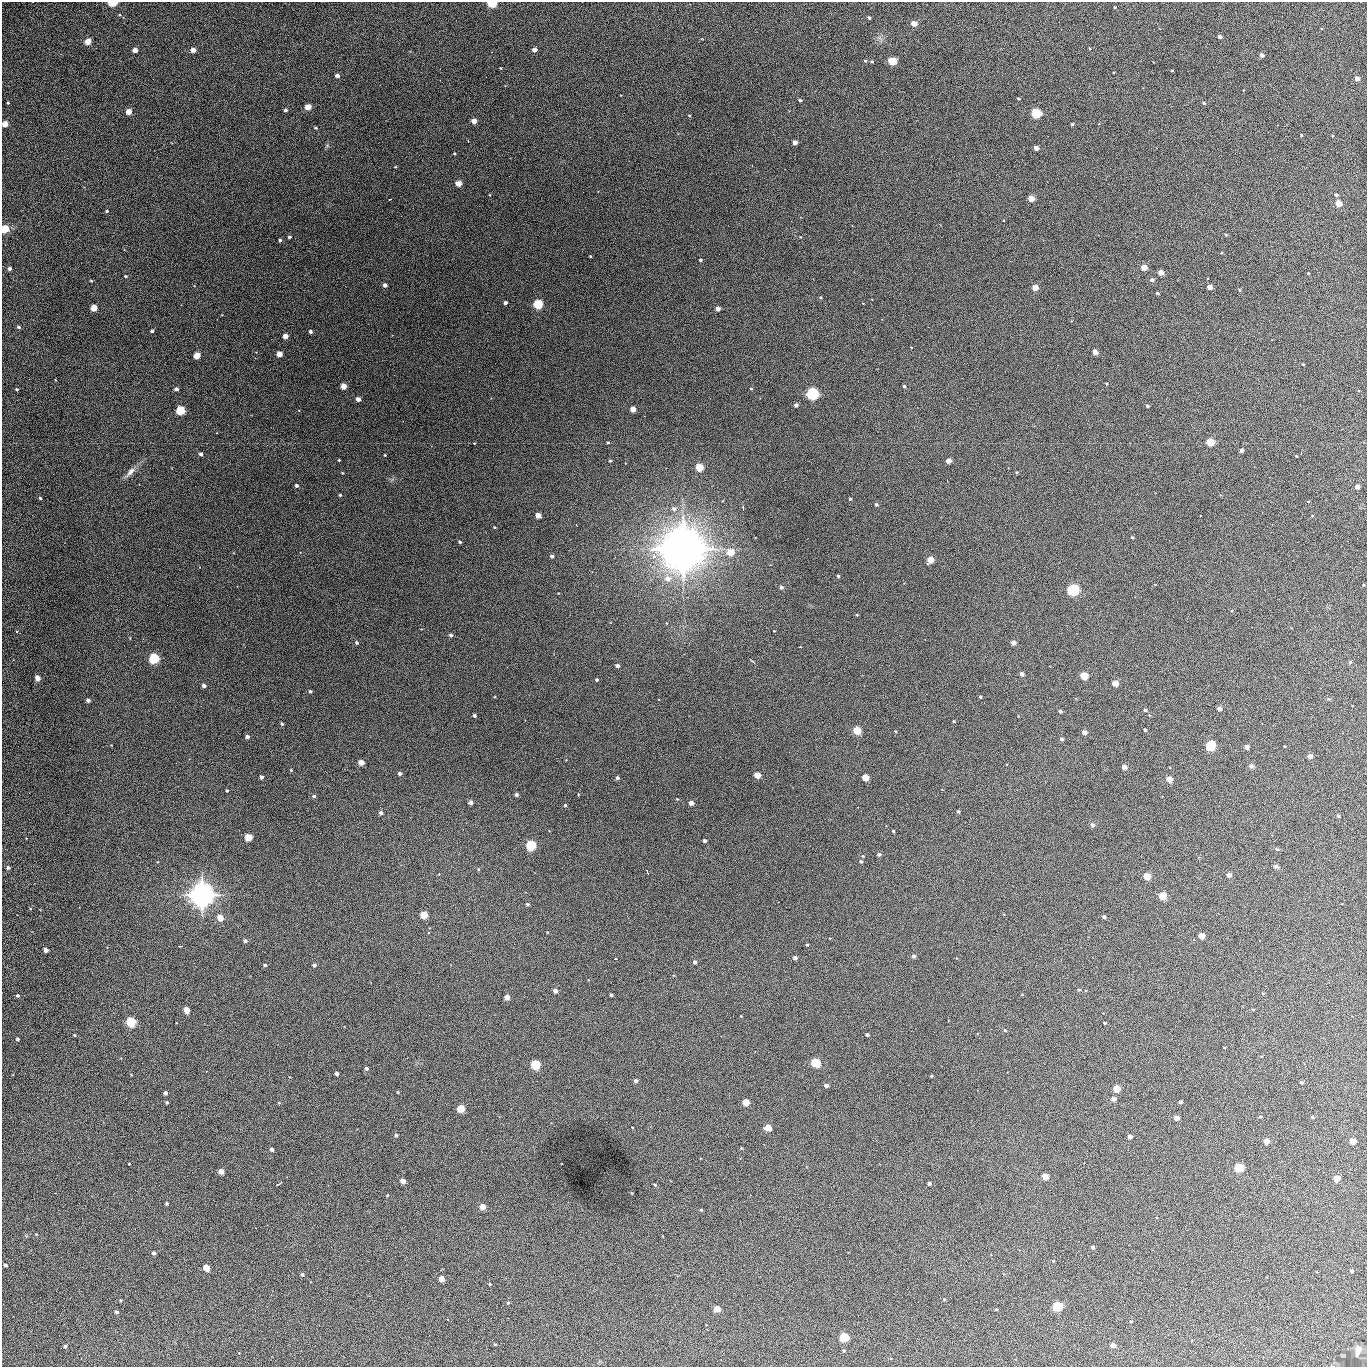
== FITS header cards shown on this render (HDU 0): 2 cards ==
NAXIS1  =                 1365 /fastest changing axis
NAXIS2  =                 1365 /next to fastest changing axis

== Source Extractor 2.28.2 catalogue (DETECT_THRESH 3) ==
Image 1365 x 1365 px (HDU 0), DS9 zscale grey, 1 PNG px = 1 image px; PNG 1369 x 1369 px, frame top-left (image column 1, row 1365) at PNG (2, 2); no overlay
Background 353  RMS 55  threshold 166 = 3 sigma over >= 5 px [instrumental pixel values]
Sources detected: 292; all 292 listed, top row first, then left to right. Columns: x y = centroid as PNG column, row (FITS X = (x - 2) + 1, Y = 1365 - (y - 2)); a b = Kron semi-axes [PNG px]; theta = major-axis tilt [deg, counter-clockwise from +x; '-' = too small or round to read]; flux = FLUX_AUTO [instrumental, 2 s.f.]
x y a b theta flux
113 3 5 3 - 2.3e+05
492 3 5 4 - 3.4e+05
1115 7 3 3 - 2.9e+03
869 18 4 3 - 6.0e+03
914 23 4 4 - 3.9e+04
1220 36 4 3 - 1.2e+04
88 41 4 4 - 6.7e+04
1089 48 4 2 - 2.7e+03
135 50 4 4 - 2.7e+04
193 50 4 4 - 2.5e+04
534 50 4 3 - 2.1e+04
1262 55 4 3 - 1.8e+04
865 61 5 3 - 3.7e+03
872 61 4 3 - 4.0e+03
892 61 5 4 - 1.9e+05
500 68 3 2 - 2.5e+03
1172 71 3 2 - 3.9e+03
337 76 4 3 - 1.7e+04
1357 78 4 3 - 2.4e+04
1018 99 3 2 - 4.2e+03
800 100 4 3 - 6.4e+03
8 103 3 2 - 3.0e+03
1204 103 4 3 - 5.9e+03
308 107 4 4 - 5.3e+04
285 110 4 3 - 8.9e+03
129 112 4 4 - 5.2e+04
1036 113 5 4 - 3.5e+05
689 115 4 3 - 3.3e+03
474 121 4 4 - 3.2e+04
5 124 4 4 - 4.9e+04
1072 124 3 3 - 5.3e+03
315 128 4 3 - 4.9e+03
1301 135 3 3 - 3.0e+03
1332 135 4 2 - 3.0e+03
795 143 4 4 - 2.0e+04
1036 148 4 4 - 2.1e+04
454 154 4 3 - 3.8e+03
395 167 4 2 - 2.7e+03
458 184 4 4 - 5.3e+04
490 195 4 2 - 2.4e+03
1336 195 4 3 - 6.4e+03
390 199 3 2 - 2.7e+03
1031 199 5 4 - 5.6e+04
1338 204 4 4 - 5.5e+04
107 211 5 4 - 3.6e+03
1003 220 3 2 - 2.5e+03
5 229 5 4 - 1.6e+05
1226 235 4 4 - 4.0e+03
289 237 3 3 - 6.4e+03
280 240 3 3 - 5.1e+03
590 256 3 2 - 3.5e+03
701 260 3 3 - 5.0e+03
1144 267 4 4 - 5.3e+04
9 268 4 3 - 1.2e+04
1161 272 4 4 - 3.6e+04
1308 273 3 2 - 3.1e+03
126 276 4 3 - 4.6e+03
1152 280 5 5 - 9.8e+03
91 281 3 3 - 3.0e+03
385 285 4 4 - 1.3e+04
1210 287 4 4 - 3.1e+04
1035 288 4 4 - 3.8e+04
1239 290 4 3 - 3.5e+03
1157 293 3 3 - 5.1e+03
821 297 4 4 - 4.4e+03
505 303 3 3 - 1.2e+04
538 304 5 5 - 2.8e+05
94 308 4 4 - 7.0e+04
718 309 4 4 - 1.9e+04
19 327 4 4 - 8.6e+03
152 331 4 3 - 7.3e+03
310 332 4 3 - 1.1e+04
285 336 4 4 - 3.5e+04
1095 352 5 4 - 2.8e+04
279 354 4 4 - 4.6e+04
197 355 4 4 - 7.5e+04
1303 364 3 2 - 2.7e+03
1106 384 3 3 - 3.8e+03
344 386 4 4 - 4.1e+04
904 386 4 3 - 5.3e+03
16 389 3 3 - 5.4e+03
176 389 4 4 - 9.4e+03
751 389 3 2 - 3.5e+03
812 394 5 5 - 5.8e+05
358 399 4 4 - 2.0e+04
796 405 4 4 - 1.1e+04
1147 406 4 4 - 5.7e+03
633 409 4 4 - 4.5e+04
180 410 5 5 - 2.2e+05
1210 442 5 4 - 1.0e+05
608 443 3 3 - 4.7e+03
1241 450 4 3 - 9.5e+03
201 454 4 4 - 9.1e+03
385 455 3 2 - 3.4e+03
1296 456 4 2 - 2.7e+03
339 460 3 3 - 3.1e+03
610 461 4 3 - 5.1e+03
948 461 4 4 - 2.9e+04
699 468 5 4 - 1.4e+05
130 472 19 7 46 2.4e+04
342 473 3 3 - 2.7e+03
297 486 3 3 - 8.9e+03
1357 487 4 4 - 2.3e+04
340 495 3 3 - 4.2e+03
40 498 3 3 - 4.9e+03
850 499 3 3 - 4.3e+03
1308 501 4 3 - 3.0e+03
876 505 4 4 - 5.7e+03
743 508 7 2 -81 4.4e+03
674 509 6 5 - 1.0e+04
538 515 4 4 - 4.1e+04
494 527 3 3 - 4.0e+03
1132 537 3 3 - 3.8e+03
460 542 4 3 - 5.1e+03
683 549 19 18 - 6.8e+06
730 552 5 5 - 7.6e+04
552 556 4 4 - 8.1e+03
930 560 5 4 - 5.7e+04
838 576 4 3 - 4.8e+03
668 579 8 7 - 2.7e+04
1363 585 3 3 - 3.7e+03
781 587 4 4 - 9.7e+03
1073 590 5 5 - 5.2e+05
1232 611 4 3 - 2.8e+03
857 615 4 3 - 2.9e+03
17 631 4 3 - 3.1e+03
774 631 2 2 - 2.1e+03
451 635 5 5 - 7.5e+03
1013 642 4 4 - 2.2e+04
357 643 4 3 - 6.2e+03
154 658 5 5 - 3.9e+05
752 661 6 2 -30 3.4e+03
1350 662 4 4 - 5.4e+03
617 666 4 3 - 1.3e+04
1022 674 4 3 - 2.0e+04
1084 676 5 4 - 1.1e+05
37 678 4 4 - 4.3e+04
597 679 4 4 - 5.9e+03
1115 683 4 4 - 4.8e+04
204 685 4 3 - 1.3e+04
310 691 3 3 - 6.5e+03
980 697 3 3 - 4.4e+03
1329 699 6 3 -17 4.1e+03
88 700 4 3 - 1.2e+04
1219 709 4 4 - 1.5e+04
1145 710 4 3 - 5.7e+03
1060 711 4 3 - 9.0e+03
474 715 3 3 - 9.6e+03
1018 716 2 2 - 2.2e+03
954 721 3 3 - 3.8e+03
282 724 4 3 - 4.6e+03
857 730 4 4 - 1.5e+05
1145 730 3 3 - 5.9e+03
1084 732 4 4 - 1.9e+04
247 737 4 3 - 1.4e+04
1061 739 4 3 - 7.8e+03
1210 745 5 5 - 2.8e+05
1284 746 3 2 - 2.6e+03
1247 747 4 4 - 2.2e+04
1310 756 4 4 - 2.3e+04
361 762 4 4 - 4.5e+04
1251 766 7 5 -18 8.4e+03
1124 767 4 4 - 2.5e+04
291 770 4 3 - 3.7e+03
400 773 4 4 - 1.1e+04
757 775 4 4 - 5.3e+04
261 777 4 3 - 1.1e+04
865 777 4 4 - 7.8e+04
617 778 4 4 - 9.2e+03
1169 779 5 4 - 4.3e+04
227 790 3 2 - 3.8e+03
516 795 3 3 - 1.1e+04
314 796 6 4 -3 7.3e+03
677 799 3 3 - 2.5e+03
471 802 4 4 - 1.7e+04
691 803 4 4 - 2.2e+04
565 805 4 3 - 4.7e+03
958 811 4 3 - 4.8e+03
381 813 4 4 - 1.0e+04
1338 816 5 4 - 5.7e+03
1092 825 5 4 - 1.3e+04
893 831 3 3 - 4.4e+03
248 837 4 4 - 1.1e+05
704 841 3 3 - 1.2e+04
531 845 5 5 - 3.3e+05
1277 849 5 4 - 4.4e+03
879 854 4 4 - 9.0e+03
863 856 3 3 - 3.3e+03
861 861 4 4 - 6.2e+03
1276 866 6 4 -11 7.4e+03
8 868 4 3 - 9.2e+03
478 869 5 3 - 3.0e+03
647 871 4 2 - 2.9e+03
1229 875 4 4 - 1.8e+04
1147 876 4 4 - 8.6e+04
202 895 10 10 - 2.8e+06
1162 896 5 4 - 1.3e+05
527 904 4 3 - 6.7e+03
424 915 4 4 - 9.6e+04
1104 917 4 4 - 6.9e+03
220 918 5 4 - 5.7e+04
547 932 4 3 - 2.4e+03
1201 936 4 4 - 6.0e+04
245 941 5 4 - 8.9e+03
807 945 3 3 - 4.9e+03
46 950 4 4 - 2.0e+04
914 956 4 4 - 1.0e+04
795 957 4 3 - 1.1e+04
695 962 4 4 - 9.9e+03
265 965 5 3 - 5.1e+03
314 965 4 4 - 8.5e+03
1079 990 4 3 - 4.1e+03
555 991 4 4 - 1.8e+04
1263 993 3 3 - 3.4e+03
611 995 4 3 - 6.3e+03
1022 995 4 3 - 2.5e+03
18 996 4 3 - 7.1e+03
507 997 4 4 - 2.6e+04
1253 1009 4 3 - 3.9e+03
186 1010 4 4 - 5.4e+04
741 1016 2 2 - 2.4e+03
131 1022 5 5 - 2.9e+05
1105 1023 3 3 - 5.1e+03
1005 1030 4 3 - 4.5e+03
867 1034 4 3 - 7.8e+03
74 1035 3 3 - 2.8e+03
17 1039 3 3 - 7.4e+03
815 1062 5 5 - 2.2e+05
535 1064 5 5 - 2.4e+05
366 1068 4 3 - 1.0e+04
337 1073 3 3 - 1.3e+04
931 1076 3 2 - 3.9e+03
636 1081 4 4 - 1.4e+04
1301 1082 3 3 - 5.3e+03
826 1085 4 3 - 1.2e+04
1116 1088 5 4 - 7.3e+04
398 1092 4 3 - 2.8e+03
165 1093 4 4 - 1.2e+04
1113 1099 4 4 - 2.0e+04
167 1102 3 3 - 5.5e+03
746 1102 4 4 - 7.4e+04
1180 1102 4 3 - 7.0e+03
279 1103 4 3 - 3.2e+03
461 1108 5 4 - 1.1e+05
1260 1116 4 3 - 4.5e+03
1312 1117 3 3 - 5.7e+03
1176 1118 4 4 - 2.9e+04
768 1127 5 4 - 5.4e+04
396 1135 4 4 - 7.1e+03
1130 1137 4 4 - 1.8e+04
1266 1141 4 4 - 4.4e+04
1353 1141 4 4 - 6.6e+04
271 1149 3 3 - 1.2e+04
129 1164 3 2 - 2.6e+03
1239 1168 5 4 - 2.2e+05
221 1171 4 4 - 3.8e+04
1045 1176 5 4 - 4.0e+04
1337 1178 4 4 - 5.7e+04
403 1181 4 4 - 2.6e+04
929 1183 4 3 - 7.9e+03
278 1184 6 2 26 4.2e+03
655 1185 4 3 - 4.5e+03
632 1193 4 3 - 2.6e+03
387 1195 4 3 - 4.2e+03
167 1203 3 3 - 7.1e+03
483 1206 4 4 - 4.9e+04
701 1210 3 3 - 4.1e+03
255 1228 3 2 - 4.3e+03
36 1234 4 3 - 2.9e+03
1093 1247 3 3 - 1.1e+04
153 1253 3 3 - 1.2e+04
1053 1261 3 3 - 3.2e+03
5 1265 4 3 - 8.4e+03
206 1268 5 4 - 8.0e+04
1351 1271 3 3 - 7.1e+03
302 1275 4 4 - 8.2e+03
441 1279 4 4 - 4.9e+04
490 1284 3 3 - 3.8e+03
944 1299 3 3 - 4.0e+03
120 1300 4 3 - 3.3e+03
508 1303 4 3 - 5.1e+03
1057 1306 5 5 - 3.0e+05
717 1309 4 4 - 5.9e+04
996 1309 3 2 - 4.0e+03
116 1312 4 3 - 9.0e+03
1131 1321 3 3 - 3.4e+03
844 1337 5 5 - 2.2e+05
495 1344 3 3 - 4.0e+03
1113 1345 4 4 - 2.4e+04
65 1346 4 4 - 8.1e+03
844 1350 4 3 - 4.5e+03
239 1353 3 3 - 1.7e+03
At the frame edge (FLAGS 8, measured only in part): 4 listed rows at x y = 113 3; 492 3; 5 124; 5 229

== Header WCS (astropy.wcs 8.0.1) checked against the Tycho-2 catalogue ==
Header WCS as astropy/WCSLIB reads it (applying the file's SIP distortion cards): RA---TAN-SIP/DEC--TAN-SIP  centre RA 02:17:03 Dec +13:19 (34.26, +13.32 deg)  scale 1.92 arcsec/px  FOV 43.6' x 43.6'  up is -180 deg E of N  parity flipped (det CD > 0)
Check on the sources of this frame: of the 60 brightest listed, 15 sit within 2.6 arcsec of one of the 17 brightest Tycho-2 stars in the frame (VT <= 12.67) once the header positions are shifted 0.41 arcsec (0.28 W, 0.30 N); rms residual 0.88 arcsec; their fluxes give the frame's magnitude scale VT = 25.53 - 2.5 log10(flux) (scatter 0.18 mag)
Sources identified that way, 15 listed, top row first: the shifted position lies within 2.6 arcsec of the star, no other Tycho-2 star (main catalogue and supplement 1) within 5.2 arcsec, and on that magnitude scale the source's flux lands within +1.5 / -3 mag of the star's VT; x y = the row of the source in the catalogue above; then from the Tycho-2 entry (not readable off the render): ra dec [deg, ICRS J2000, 3 dp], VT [Tycho-2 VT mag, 2 dp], TYC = Tycho-2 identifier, HIP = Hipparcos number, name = IAU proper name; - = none
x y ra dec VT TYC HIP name
113 3 34.572 +12.955 11.42 637-1207-1 - -
492 3 34.365 +12.956 12.09 637-873-1 - -
1036 113 34.068 +13.016 12.11 637-923-1 - -
538 304 34.341 +13.116 11.78 637-767-1 - -
812 394 34.191 +13.165 10.78 637-980-1 - -
180 410 34.536 +13.172 12.67 637-944-1 - -
1073 590 34.049 +13.269 11.22 637-820-1 - -
154 658 34.551 +13.304 11.62 637-695-1 - -
1210 745 33.973 +13.352 11.91 637-1253-1 - -
531 845 34.345 +13.404 11.61 637-1245-1 - -
202 895 34.525 +13.430 7.86 637-948-1 10730 -
535 1064 34.343 +13.520 12.11 637-855-1 - -
1239 1168 33.958 +13.576 11.96 637-1126-1 - -
1057 1306 34.057 +13.650 11.94 637-667-1 - -
844 1337 34.174 +13.666 12.36 637-601-1 - -